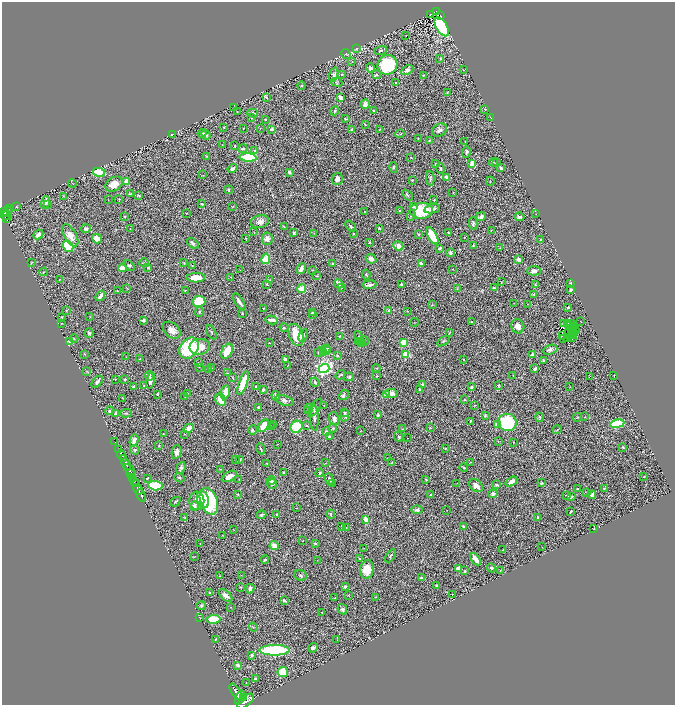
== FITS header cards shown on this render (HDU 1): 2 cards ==
NAXIS1  =                 1345
NAXIS2  =                 1405

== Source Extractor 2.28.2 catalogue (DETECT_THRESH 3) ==
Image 1345 x 1405 px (HDU 1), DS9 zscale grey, zoomed out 1/2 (1 PNG px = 2 x 2 image px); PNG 677 x 707 px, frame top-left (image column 1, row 1405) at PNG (2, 2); each listed source drawn as its Kron ellipse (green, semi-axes under 4 px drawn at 4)
Background 0.99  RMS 0.039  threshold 0.116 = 3 sigma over >= 5 px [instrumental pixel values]
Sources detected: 506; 39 cannot appear on this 1/2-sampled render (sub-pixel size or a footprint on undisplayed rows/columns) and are neither listed nor drawn; the other 467 listed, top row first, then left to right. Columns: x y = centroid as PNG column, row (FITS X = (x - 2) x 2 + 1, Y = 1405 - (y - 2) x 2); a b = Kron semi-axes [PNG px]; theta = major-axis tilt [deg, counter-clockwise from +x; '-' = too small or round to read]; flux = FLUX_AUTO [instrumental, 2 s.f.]
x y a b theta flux
437 12 4 3 - 110
430 14 3 1 - 1.8
441 16 4 2 - 78
442 27 10 5 -58 1500
406 35 2 1 - 1.5
357 48 4 3 - 7.5
381 51 6 4 16 14
346 54 5 3 - 7.7
440 58 3 2 - 4
352 62 2 2 - 3.5
387 65 10 9 - 490
370 68 5 4 - 17
407 70 6 4 29 26
463 70 3 2 - 3.1
342 74 4 3 - 7.5
334 75 7 4 74 20
377 75 4 2 - 5.6
423 75 3 2 - 4.5
337 82 6 3 -16 13
396 83 2 2 - 4.2
301 86 4 3 - 7.8
447 92 3 2 - 2.6
267 97 3 2 - 7.8
341 97 4 3 - 29
365 104 5 3 - 43
234 108 3 2 - 2.5
485 109 2 2 - 8.3
237 111 2 2 - 2.9
335 111 4 3 - 9.3
373 111 3 3 - 14
253 113 5 3 - 24
491 117 3 2 - 4.1
252 118 4 3 - 6.6
265 119 3 3 - 6.1
345 119 3 2 - 8.5
366 125 3 2 - 3.6
224 127 2 2 - 6.1
243 128 2 2 - 3.8
260 128 2 1 - 1.6
271 129 3 2 - 17
352 129 4 2 - 25
380 130 2 2 - 2.8
439 130 8 6 32 27
202 133 4 3 - 15
172 134 3 2 - 7.3
400 134 5 3 - 6
206 135 5 3 - 22
418 138 4 2 - 3.4
429 141 3 2 - 3.4
465 141 2 1 - 2.9
222 145 3 2 - 3.2
235 146 3 2 - 6
243 149 5 3 - 16
255 151 4 3 - 7.1
466 152 6 3 86 13
206 156 3 2 - 4.4
248 157 8 4 -3 500
411 158 2 2 - 5.8
493 162 4 3 - 7.7
435 163 2 1 - 2.8
496 163 4 2 - 5.5
472 164 2 2 - 150
394 167 5 4 - 14
440 168 5 3 - 8.5
501 168 3 2 - 18
233 169 5 3 - 23
99 172 6 3 -13 270
289 172 4 3 - 24
203 175 3 2 - 3.2
447 177 4 3 - 39
430 178 7 4 -86 17
337 179 6 5 - 28
412 180 3 3 - 8.2
126 181 3 3 - 39
490 181 4 2 - 3.8
72 183 4 1 - 3.4
114 184 9 6 31 97
229 190 4 3 - 8.5
131 193 3 2 - 3.6
453 193 3 2 - 4.2
139 195 3 2 - 7.6
407 195 6 3 -49 8.9
64 196 3 2 - 2.4
119 199 2 2 - 3.5
108 200 2 1 - 2.3
434 200 2 2 - 6.1
46 202 6 4 75 19
202 204 4 2 - 15
48 205 3 2 - 11
17 206 3 2 - 7.8
233 206 3 2 - 3.3
414 206 4 3 - 13
10 209 2 1 - 48
432 209 8 4 12 30
399 210 2 2 - 6.4
365 211 2 2 - 4.2
421 211 12 8 3 320
4 212 3 2 - 420
7 212 5 3 - 660
186 213 3 2 - 4
536 214 2 2 - 2.6
411 215 5 4 - 11
6 216 5 2 - 370
125 217 4 3 - 7.4
481 217 5 4 - 24
520 217 5 3 - 17
6 219 4 2 - 200
260 222 9 6 12 38
473 223 6 3 90 15
350 226 6 3 -47 13
284 227 4 2 - 3.6
86 228 5 3 - 20
379 228 2 2 - 12
130 229 2 2 - 3.5
491 230 2 2 - 2.4
254 232 2 2 - 3.9
448 232 3 2 - 6.9
294 233 3 2 - 7.8
314 233 2 2 - 2.7
354 233 3 2 - 5.7
38 234 5 3 - 43
419 234 2 2 - 5.3
70 235 12 6 -60 71
432 236 9 4 -61 240
246 238 3 1 - 4.7
464 238 3 2 - 6.3
97 239 5 4 - 66
267 239 6 5 - 37
540 239 4 2 - 4.4
369 242 3 2 - 3.6
193 243 6 3 -38 19
473 245 3 2 - 5.3
68 246 6 5 - 440
398 246 5 4 - 47
440 248 3 2 - 21
500 248 2 2 - 2.3
450 253 4 3 - 16
266 259 5 4 - 130
371 259 5 4 - 31
519 260 4 3 - 42
31 263 4 2 - 5.5
144 263 5 2 - 5.2
184 263 4 3 - 7.3
333 264 2 2 - 12
421 264 4 2 - 27
129 265 6 3 -43 13
192 265 2 2 - 8.2
148 267 2 2 - 6.8
122 268 4 3 - 110
301 269 6 3 63 53
452 269 2 1 - 3.2
240 270 2 1 - 3
312 270 2 1 - 2.9
534 271 7 4 0 32
44 272 4 2 - 5.7
366 274 5 2 - 6.6
317 276 4 2 - 6.2
231 277 2 2 - 2.3
196 278 9 5 2 98
59 280 2 2 - 4
270 280 3 3 - 4.3
502 282 3 2 - 3.4
267 284 2 2 - 4.4
339 284 5 3 - 50
401 284 3 2 - 13
571 284 3 2 - 7.3
369 285 7 3 7 34
535 285 3 3 - 5.6
342 287 3 2 - 4.3
127 288 2 2 - 2.3
494 288 4 2 - 15
302 289 4 4 - 88
457 289 3 2 - 2.7
571 290 3 2 - 25
117 291 2 2 - 4.3
185 291 2 1 - 3.1
534 294 2 2 - 13
100 296 6 3 54 31
199 301 6 5 - 170
239 302 9 3 -59 32
514 303 3 2 - 2.6
527 304 3 1 - 2
432 305 3 3 - 4.1
568 307 2 2 - 17
263 308 2 2 - 7
66 310 3 2 - 4.8
389 311 4 3 - 14
407 311 4 3 - 5.3
199 312 5 3 - 10
242 313 3 2 - 6.2
312 313 3 2 - 10
313 315 4 2 - 5.5
62 317 2 2 - 6.8
90 317 3 2 - 3.2
144 320 3 3 - 17
272 320 6 2 -11 41
581 321 2 1 - 1.5
414 322 4 1 - 3
471 322 2 2 - 3.4
61 323 2 2 - 5
564 323 2 1 - 6.6
568 323 3 2 - 7.2
571 324 2 1 - 0.64
569 325 2 1 - 1.3
518 326 7 6 - 43
573 327 2 1 - 0.5
284 328 4 3 - 10
172 330 10 7 -40 62
572 330 2 1 - 1.7
575 330 4 2 - 2.1
211 332 7 3 -61 8.9
569 332 2 1 - 2.7
573 332 2 1 - 1.4
89 333 5 3 - 11
449 333 3 2 - 4.9
296 335 11 7 -69 180
303 335 6 3 63 9.8
562 335 2 1 - 1.8
572 335 2 1 - 4.8
340 336 3 3 - 5.5
359 338 8 3 -66 18
573 338 2 1 - 2.4
74 339 4 3 - 8.2
564 339 2 1 - 1.3
568 339 2 2 - 2.9
364 341 5 4 - 12
443 341 7 3 35 9.6
70 342 3 2 - 100
359 342 3 2 - 16
361 342 4 3 - 13
403 342 3 3 - 260
269 343 2 2 - 2.5
200 347 10 8 11 88
189 348 11 8 53 480
326 349 5 3 - 24
550 350 7 4 20 27
227 351 8 5 64 160
327 351 3 2 - 13
319 352 5 3 - 14
324 353 4 3 - 49
84 354 3 2 - 4.1
406 355 4 3 - 240
532 355 4 3 - 14
337 356 3 3 - 11
126 357 2 1 - 3.1
140 359 3 2 - 6.3
285 359 3 3 - 20
463 359 3 2 - 6.2
543 360 4 4 - 14
199 363 3 2 - 8.9
288 365 2 1 - 2.1
199 367 3 1 - 1.9
212 368 3 2 - 3.2
324 368 5 4 - 1800
376 368 4 1 - 3.4
209 369 2 2 - 3.2
535 369 3 2 - 31
87 371 3 3 - 4.7
228 373 2 2 - 3.2
341 375 5 2 - 8.5
513 375 2 1 - 2
614 375 2 2 - 4.6
149 376 5 3 - 12
376 376 3 2 - 4.5
590 376 2 1 - 1.8
233 377 3 1 - 5.2
349 377 5 4 - 11
115 379 2 2 - 3.4
125 380 2 2 - 7.9
150 381 8 3 74 30
97 382 7 3 47 28
315 382 5 4 - 13
243 383 12 4 70 190
422 384 4 3 - 15
144 385 3 2 - 4.9
499 385 4 3 - 7.6
133 386 3 1 - 5.3
256 386 3 2 - 6
471 387 3 2 - 19
570 387 2 1 - 2.4
263 389 3 2 - 20
420 389 2 2 - 6.2
225 392 7 3 79 110
187 393 3 3 - 4.4
392 393 6 4 -13 57
157 394 3 2 - 9.7
386 394 3 3 - 41
276 395 4 3 - 13
344 395 6 4 35 16
185 397 3 2 - 3.8
122 398 4 2 - 4.4
221 400 6 5 - 110
284 400 9 5 -16 24
464 400 3 2 - 6.3
324 405 2 2 - 3.5
474 405 2 2 - 3.3
259 407 2 2 - 9.6
315 408 10 3 56 12
309 409 5 3 - 9.3
109 411 4 4 - 14
307 411 3 3 - 4.7
345 412 4 3 - 6.9
116 413 4 3 - 12
126 413 6 2 4 6.3
345 415 6 4 83 15
378 415 3 3 - 10
485 415 4 3 - 9
314 417 13 3 -88 32
539 417 5 3 - 7.8
577 417 4 2 - 4
585 417 2 2 - 5.1
334 419 7 5 -72 28
470 421 3 2 - 5.1
507 422 9 8 - 520
273 424 2 2 - 3.1
497 424 4 3 - 53
617 424 7 3 9 400
307 425 2 2 - 12
263 426 7 4 58 110
272 427 3 2 - 3.2
297 427 6 5 - 280
189 428 5 4 - 42
333 428 4 3 - 9.3
430 428 3 2 - 4.4
402 429 3 2 - 3.6
252 430 5 3 - 11
557 430 4 2 - 4.8
361 431 2 2 - 2.4
326 432 4 3 - 14
163 433 2 1 - 2.4
184 434 2 2 - 3.4
329 437 3 3 - 12
399 437 5 3 - 13
407 438 2 1 - 1.3
134 440 6 4 71 40
498 441 2 2 - 3.5
115 442 2 1 - 43
513 442 3 2 - 5.3
277 444 2 2 - 2.2
159 445 4 2 - 4.6
623 447 2 2 - 7.1
445 448 3 2 - 4
119 449 4 2 - 320
261 449 6 2 -68 7.5
135 450 5 4 - 15
177 452 7 4 78 38
121 455 5 2 - 1800
123 458 2 2 - 560
387 458 2 1 - 2.4
235 459 2 1 - 4.5
240 459 3 2 - 8.5
392 462 2 1 - 3.6
470 462 2 2 - 3.9
267 463 3 2 - 4.6
325 463 3 2 - 2.2
126 464 6 2 -65 3000
181 468 6 4 68 19
464 468 4 3 - 11
220 469 3 2 - 2.7
130 470 7 3 -45 1600
283 472 2 2 - 6.3
320 473 4 3 - 9.5
131 474 3 2 - 470
229 476 8 4 32 53
644 476 3 2 - 4.9
133 478 4 2 - 690
147 478 4 2 - 6.5
179 478 5 3 - 12
239 479 2 1 - 3.6
329 479 6 3 -69 18
426 479 3 2 - 4.1
271 480 4 3 - 18
135 481 3 2 - 300
511 482 6 3 35 49
457 483 2 1 - 1.9
541 483 3 2 - 12
136 484 4 2 - 400
272 484 5 5 - 21
333 484 3 2 - 4.2
497 485 4 3 - 18
155 486 7 4 -3 290
476 486 8 5 -41 38
604 488 2 2 - 6.6
138 489 5 2 - 1900
577 489 2 2 - 6.8
587 493 4 2 - 5.6
237 494 2 2 - 3
430 494 2 2 - 7.5
493 494 4 4 - 26
141 495 6 3 -63 1900
592 495 4 3 - 20
566 496 3 2 - 8.1
571 497 3 2 - 8.4
203 499 9 5 -70 120
197 501 9 7 -90 74
209 501 14 8 -71 660
175 502 5 2 - 9.1
194 506 5 3 - 40
296 508 2 1 - 2.2
417 510 5 3 - 20
447 510 2 1 - 2.1
570 511 4 2 - 6
277 514 3 3 - 14
331 514 4 2 - 8.9
262 515 5 2 - 19
537 517 3 2 - 11
185 518 4 3 - 7.1
366 519 2 2 - 160
341 526 3 2 - 3.4
464 526 3 3 - 16
346 527 2 2 - 2.6
233 529 2 1 - 1.7
594 529 2 2 - 2.6
222 535 2 1 - 2
302 541 2 1 - 1.9
315 543 4 3 - 9.8
200 544 2 1 - 2.6
274 546 5 3 - 59
542 547 2 2 - 3
363 549 3 2 - 2.7
503 550 3 1 - 3.3
391 556 8 3 59 12
194 557 3 2 - 3.5
360 559 3 3 - 5.5
476 559 7 3 -54 44
265 560 4 3 - 7.4
317 560 2 2 - 2.9
491 568 5 3 - 14
367 569 9 6 83 120
458 569 4 3 - 63
500 570 2 2 - 5.7
465 571 3 3 - 8.3
241 575 3 2 - 3.2
300 575 6 5 - 15
219 576 2 2 - 2.7
421 578 4 3 - 18
436 585 2 2 - 9.7
345 586 3 2 - 13
241 587 2 2 - 4.4
250 589 5 4 - 26
210 593 3 2 - 6.4
452 594 2 1 - 2.8
226 595 8 4 -42 38
349 595 2 2 - 3.6
376 597 3 1 - 2.4
335 598 3 2 - 3.6
284 600 3 3 - 20
201 606 4 3 - 7.9
231 607 2 2 - 3.1
342 609 5 4 - 19
321 612 2 2 - 3.2
200 618 2 1 - 2.4
214 619 7 4 8 190
253 627 4 3 - 6.1
216 639 2 2 - 5.6
337 640 2 1 - 1.8
313 648 5 3 - 16
274 650 15 5 0 930
252 655 2 2 - 29
238 665 4 3 - 20
283 672 5 5 - 160
255 679 3 2 - 15
246 682 3 2 - 2.9
236 692 10 3 -55 4200
244 697 3 2 - 910
240 698 7 4 65 3500
245 701 10 5 38 4700
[39 sub-pixel or undisplayed-footprint detections neither listed nor drawn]